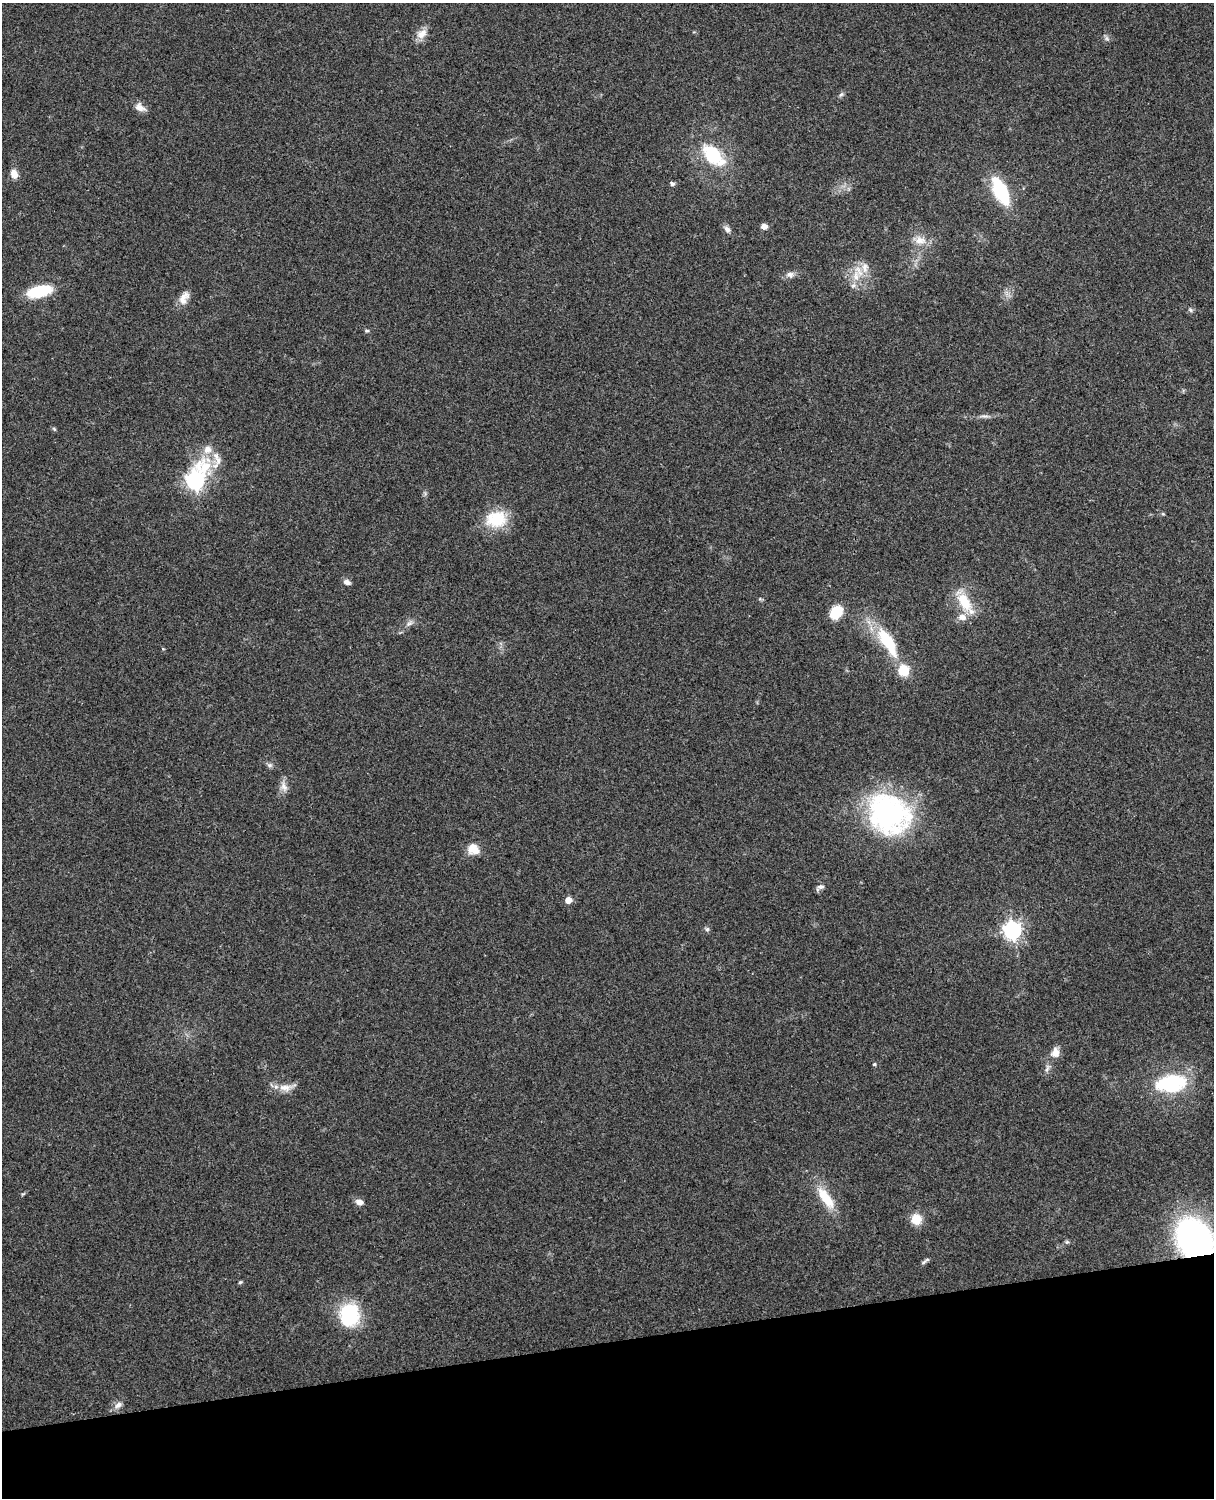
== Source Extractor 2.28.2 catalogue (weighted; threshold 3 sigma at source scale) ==
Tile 10 of 4 x 3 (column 2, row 3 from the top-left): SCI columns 1331-2542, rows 165-1660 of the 5088 x 4928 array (HDU 1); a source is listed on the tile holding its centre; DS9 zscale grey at full resolution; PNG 1216 x 1500 px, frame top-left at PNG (2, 3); no overlay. Shown black and unused: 10% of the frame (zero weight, under 3 of 4 exposures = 6% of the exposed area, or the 3 px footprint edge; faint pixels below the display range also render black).
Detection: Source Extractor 2.28.2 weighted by HDU 2 'WHT'; one run over the whole footprint, this tile lists its part. Background 0.24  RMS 0.0087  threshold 0.0389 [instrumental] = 3 sigma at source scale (4.5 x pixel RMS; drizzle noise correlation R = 1.50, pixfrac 1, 0.05/0.05 arcsec/px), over >= 5 px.
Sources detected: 54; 3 inside a brighter listed object's ellipse — not listed separately; the other 51 listed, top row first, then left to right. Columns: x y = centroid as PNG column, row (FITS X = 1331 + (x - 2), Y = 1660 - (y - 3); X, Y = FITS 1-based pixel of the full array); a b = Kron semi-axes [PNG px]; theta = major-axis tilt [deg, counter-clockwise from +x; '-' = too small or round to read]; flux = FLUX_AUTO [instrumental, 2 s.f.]
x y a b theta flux
422 34 16 10 38 8.3
1107 38 7 5 -60 2
841 95 8 5 61 1.9
140 107 14 8 -28 6.4
713 155 23 13 -44 49
14 174 9 7 -73 7.9
672 184 5 5 - 1.9
1000 191 18 8 -64 98
764 226 6 5 - 5.4
727 229 9 7 -48 3.7
920 240 18 12 -6 10
790 274 12 8 -6 4.3
856 276 22 9 78 13
39 291 21 9 13 48
184 298 18 10 61 8.1
1190 310 6 5 - 1.6
367 331 6 4 2 1.3
984 416 12 5 -5 3
54 429 6 4 -45 1.2
208 449 12 11 - 8.3
218 460 14 9 82 7.3
195 480 11 7 65 370
1163 514 5 4 - 1
496 519 28 21 11 31
347 582 9 6 -25 3.7
964 601 29 14 -58 25
836 612 13 10 54 23
409 623 11 6 32 3.3
887 642 39 14 -58 45
270 765 8 6 1 2.2
284 786 15 8 -70 5.5
889 814 53 45 -36 160
473 849 14 12 -30 11
820 887 12 6 30 3.1
568 900 5 5 - 11
707 929 6 6 - 1.7
1012 930 8 7 - 290
1055 1053 13 10 74 7.1
874 1064 5 4 - 1.1
1171 1083 30 17 8 68
286 1087 22 9 4 9.2
23 1194 7 4 36 1.1
826 1198 29 11 -55 24
359 1202 9 6 -15 5.1
916 1219 12 11 - 13
1195 1240 29 24 -46 300
1067 1242 6 5 - 1.5
925 1261 14 4 35 2.1
240 1282 5 4 - 1.1
350 1315 23 20 82 56
118 1405 11 8 34 4.5
Overlapping masked pixels (flux is a lower limit): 1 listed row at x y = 1195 1240
Isophote crosses this tile's border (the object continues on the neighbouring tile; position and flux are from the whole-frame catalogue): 1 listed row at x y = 1195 1240